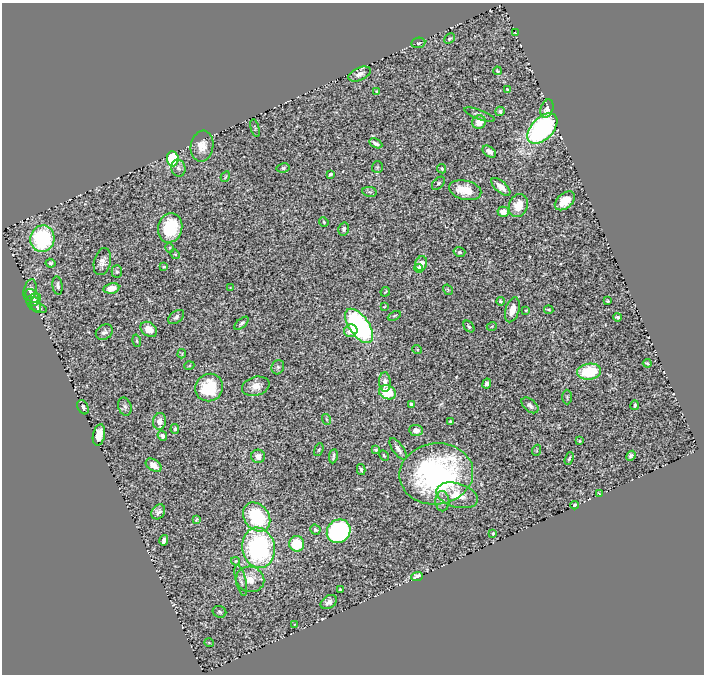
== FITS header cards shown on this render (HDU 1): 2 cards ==
NAXIS1  =                  702
NAXIS2  =                  672

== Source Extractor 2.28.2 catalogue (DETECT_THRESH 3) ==
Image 702 x 672 px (HDU 1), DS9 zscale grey, 1 PNG px = 1 image px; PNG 706 x 676 px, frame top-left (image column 1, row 672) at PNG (2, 3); each listed source drawn as its Kron ellipse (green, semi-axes under 4 px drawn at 4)
Background 0.413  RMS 0.023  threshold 0.0688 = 3 sigma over >= 5 px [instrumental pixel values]
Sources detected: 129; all 129 listed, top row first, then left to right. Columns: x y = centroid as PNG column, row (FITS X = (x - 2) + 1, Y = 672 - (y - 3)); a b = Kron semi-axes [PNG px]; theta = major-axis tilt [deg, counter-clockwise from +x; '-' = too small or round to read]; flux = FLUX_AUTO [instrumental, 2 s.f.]
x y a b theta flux
515 33 3 2 - 0.86
449 39 6 4 43 2.4
418 43 7 5 9 2.8
497 71 4 3 - 2
360 74 12 6 23 8.1
507 90 4 3 - 1.5
377 91 4 3 - 1.7
547 109 9 6 72 9.7
500 111 5 5 - 4.9
479 115 16 4 -20 5.4
479 122 7 6 - 20
255 128 9 3 -76 2
542 129 18 11 45 300
376 143 7 3 -28 4.9
202 146 15 11 80 18
489 152 7 5 -34 6
173 159 7 5 -86 130
377 167 6 5 - 2.2
178 168 8 7 - 5.7
283 168 6 4 10 2.8
442 169 5 4 - 2.6
330 174 4 3 - 2.7
225 177 5 2 - 1.6
438 183 8 5 45 2.6
501 187 12 5 -41 15
465 190 16 9 -13 30
370 192 7 5 -11 2.9
565 201 12 7 40 23
518 206 12 9 69 21
503 212 5 5 - 13
324 222 5 4 - 1.8
170 228 15 12 75 75
344 229 6 5 - 4.3
42 239 13 12 - 150
170 248 5 3 - 1.6
459 252 6 4 -15 2.9
175 254 5 4 - 1.8
102 262 14 8 76 10
51 263 5 4 - 2.8
421 264 8 6 72 14
164 267 4 4 - 1.9
419 268 4 4 - 6.2
117 272 6 5 - 2.9
58 285 9 5 -83 5
111 288 8 5 11 18
230 288 4 2 - 1.1
30 290 11 6 77 6.7
448 290 6 3 -56 1.7
385 292 5 2 - 1.4
32 296 8 5 -46 3.6
34 300 7 6 - 3.4
500 301 4 3 - 2.1
608 301 3 3 - 1.9
36 304 8 5 -66 2.7
384 307 4 2 - 1.2
37 308 9 5 -19 3.9
512 310 13 7 72 19
526 310 3 3 - 1.1
549 310 4 3 - 1.7
394 316 7 4 28 2.4
176 317 9 5 39 4.5
618 317 4 3 - 2.6
242 323 8 4 41 4
359 326 20 10 -55 280
469 326 7 4 -49 2.8
492 326 5 3 - 1.3
149 329 9 6 -38 20
351 331 7 6 - 17
104 332 9 7 33 5.4
137 341 6 4 -73 1.9
417 349 5 3 - 1.3
182 354 5 4 - 1.6
647 363 4 2 - 1.8
189 366 5 3 - 1.3
278 367 7 6 - 3.4
589 372 12 8 9 63
385 382 10 5 -87 9.5
487 384 5 4 - 4.2
256 386 14 9 15 14
209 387 14 13 - 77
387 392 9 6 -24 49
567 397 7 5 -89 2.8
411 405 4 3 - 3.6
530 405 10 6 -40 6
635 405 5 3 - 3.2
83 407 7 5 -61 4.8
125 407 9 6 -74 4.7
326 419 5 3 - 1.7
160 421 8 6 81 12
450 421 3 3 - 1.6
175 429 5 4 - 3.1
416 430 7 5 -5 8.6
99 435 11 6 78 20
162 436 5 4 - 5.2
579 441 3 2 - 1.7
398 449 13 5 -54 7.3
319 450 7 4 69 1.8
376 450 4 4 - 3.2
537 450 6 3 71 1.6
258 456 7 6 - 8.1
333 456 7 3 80 3.2
384 456 6 4 -62 1.6
631 456 5 4 - 3.7
569 459 7 4 70 2.6
154 465 9 5 -34 12
361 469 5 4 - 3.2
436 474 37 30 7 360
600 493 3 2 - 1.3
457 495 21 12 -16 27
442 501 10 7 -88 6.8
575 505 4 3 - 2.3
158 512 8 6 54 5.7
257 517 16 12 -52 100
196 520 4 3 - 2
315 530 5 5 - 3.1
339 531 12 11 - 250
493 533 4 3 - 1.8
164 540 5 4 - 5.5
297 544 8 7 - 47
258 548 20 16 -80 270
236 561 4 4 - 1.8
417 576 6 4 22 12
250 579 14 12 -13 21
241 580 16 5 -76 6.1
340 590 3 2 - 2
329 602 9 6 35 7.1
219 612 7 6 - 3.2
295 624 3 2 - 0.84
209 643 5 3 - 1.3